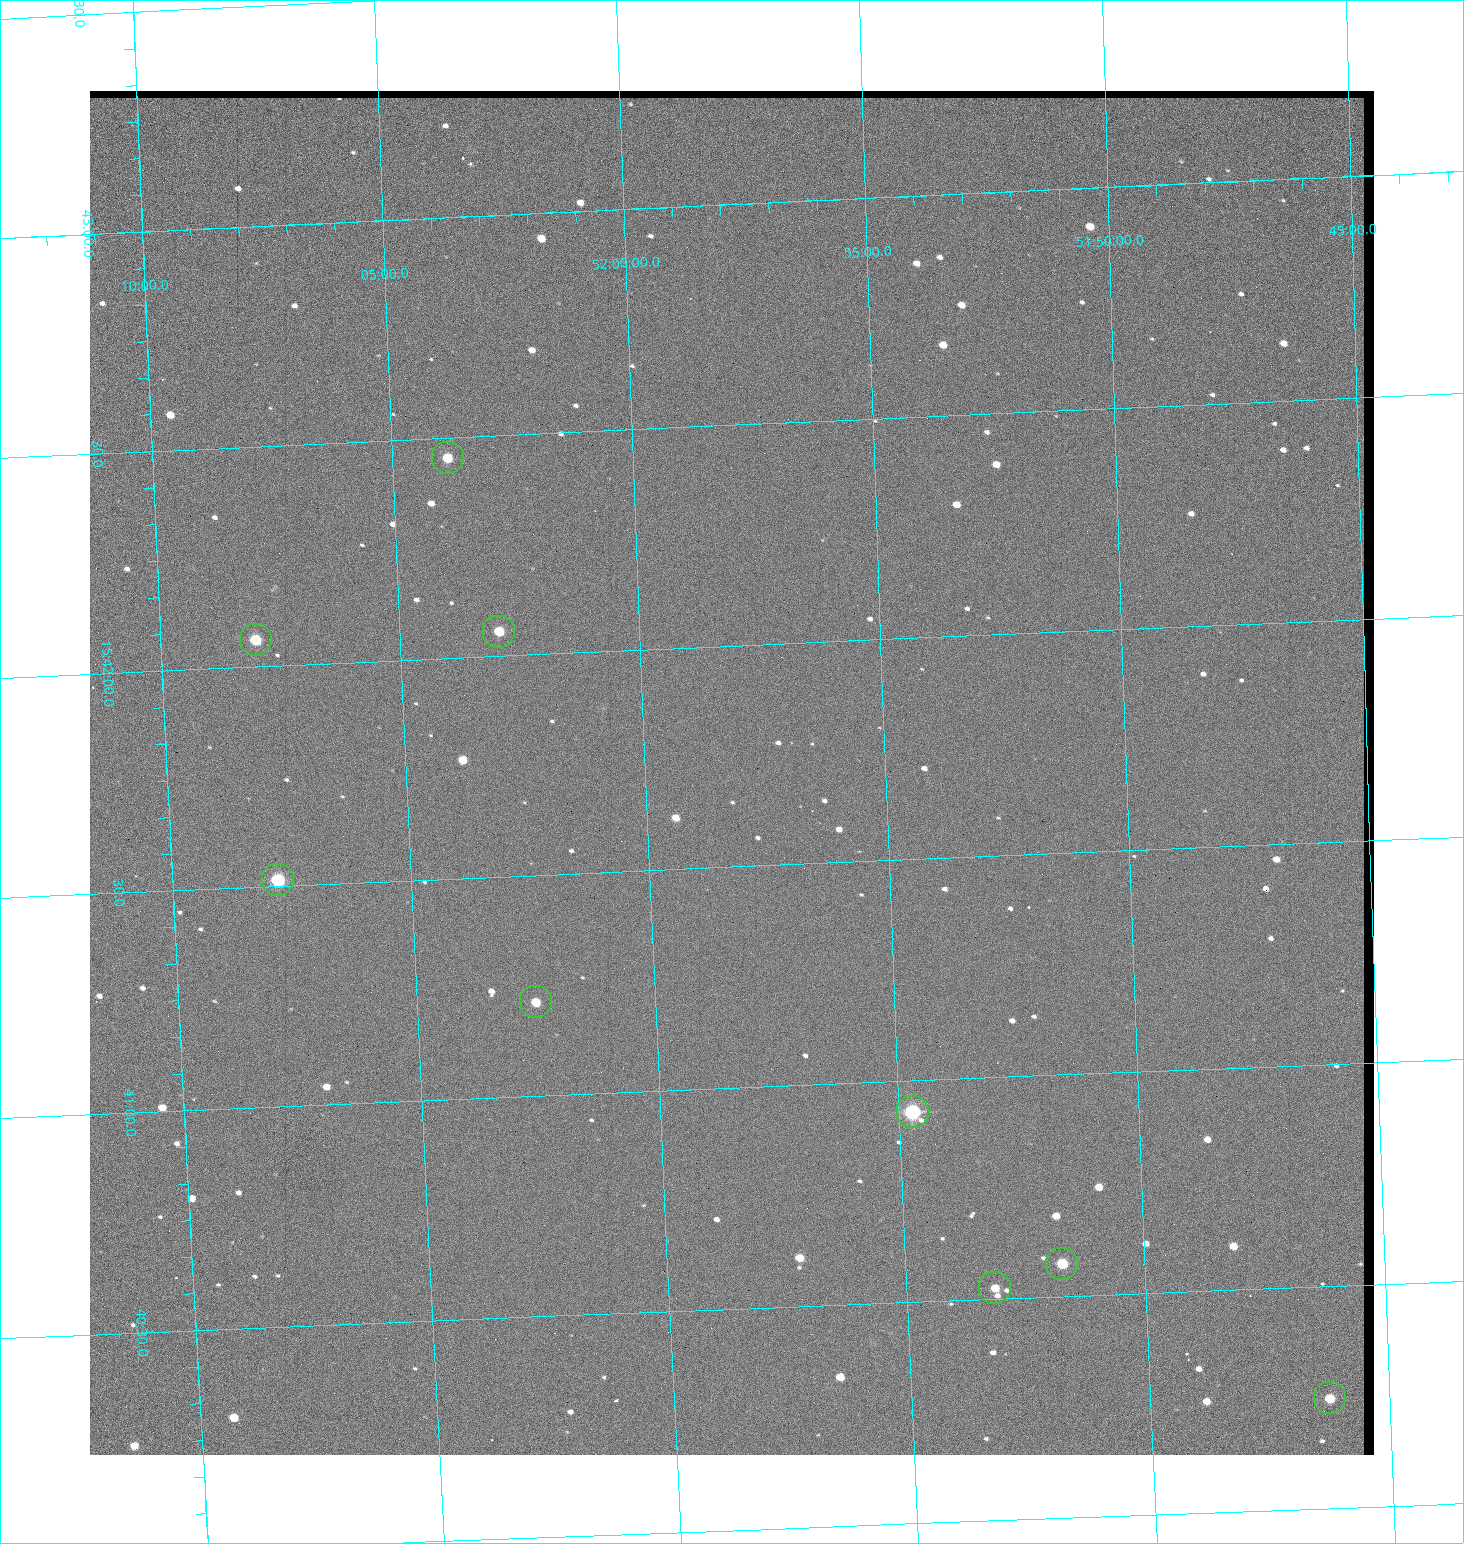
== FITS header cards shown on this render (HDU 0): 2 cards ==
NAXIS1  =                 1284 / length of data axis 1
NAXIS2  =                 1364 / length of data axis 2

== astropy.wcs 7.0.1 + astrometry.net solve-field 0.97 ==
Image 1284 x 1364 px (HDU 0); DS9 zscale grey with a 90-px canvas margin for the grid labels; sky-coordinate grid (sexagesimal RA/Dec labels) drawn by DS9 from the SOLVED WCS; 9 Tycho-2 reference stars matched to detected sources circled (green)
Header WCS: RA---TAN/DEC--TAN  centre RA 15:41:43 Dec +51:58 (235.43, +51.97 deg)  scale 1.26 arcsec/px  FOV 26.9' x 28.5'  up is +92 deg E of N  parity flipped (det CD > 0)
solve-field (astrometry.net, Tycho-2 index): VERIFIED the header's WCS against the Tycho-2 star catalogue (9 matches, 0 conflicts) and refined it, rather than solving blind
Solved WCS: RA---TAN-SIP/DEC--TAN-SIP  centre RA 15:41:43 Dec +51:58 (235.43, +51.97 deg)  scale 1.25 arcsec/px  FOV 26.8' x 28.5'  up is +92 deg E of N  parity flipped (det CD > 0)
The solver's refit moves the header's centre by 0.45 arcsec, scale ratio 0.9967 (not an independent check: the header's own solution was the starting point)
Tycho-2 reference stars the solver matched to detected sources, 9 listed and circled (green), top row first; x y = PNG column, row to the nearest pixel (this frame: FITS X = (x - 90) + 1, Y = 1364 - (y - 91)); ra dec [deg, ICRS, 3 dp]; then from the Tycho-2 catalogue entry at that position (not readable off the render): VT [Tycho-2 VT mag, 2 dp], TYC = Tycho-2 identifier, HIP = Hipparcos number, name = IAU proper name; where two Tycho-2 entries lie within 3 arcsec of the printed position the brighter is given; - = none
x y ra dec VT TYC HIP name
448 458 235.614 +52.064 11.61 3489-1132-1 - -
499 632 235.514 +52.049 11.19 3489-1407-1 - -
256 640 235.515 +52.133 11.12 3489-1380-1 - -
278 880 235.378 +52.130 9.31 3489-1322-1 76850 -
536 1002 235.303 +52.042 11.52 3489-958-1 - -
913 1112 235.232 +51.912 9.59 3489-824-1 - -
1062 1264 235.143 +51.862 10.97 3489-1016-1 - -
995 1288 235.131 +51.886 12.29 3489-908-1 - -
1330 1398 235.062 +51.771 11.53 3489-1453-1 - -